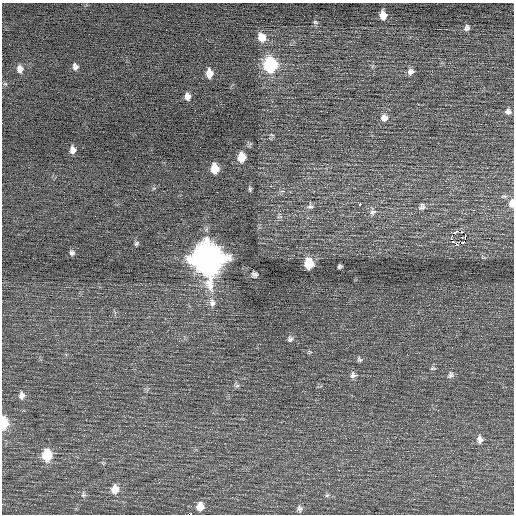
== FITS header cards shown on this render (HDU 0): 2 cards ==
NAXIS1  =                  512 / Axis length
NAXIS2  =                  512 / Axis length

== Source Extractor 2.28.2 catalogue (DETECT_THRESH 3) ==
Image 512 x 512 px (HDU 0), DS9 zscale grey, 1 PNG px = 1 image px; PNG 516 x 516 px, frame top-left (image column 1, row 512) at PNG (2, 3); no overlay
Background 0.219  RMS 0.7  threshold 2.1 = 3 sigma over >= 5 px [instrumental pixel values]
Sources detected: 56; all 56 listed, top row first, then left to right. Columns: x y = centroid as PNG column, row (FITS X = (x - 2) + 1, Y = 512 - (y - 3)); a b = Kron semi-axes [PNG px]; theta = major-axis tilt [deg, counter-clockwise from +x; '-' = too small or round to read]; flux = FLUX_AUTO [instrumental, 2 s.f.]
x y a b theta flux
383 15 9 7 -85 500
315 22 7 5 -17 84
467 28 8 7 - 160
262 37 12 9 -68 530
270 65 10 9 - 4500
75 66 7 6 - 170
20 69 9 7 -86 280
410 72 9 8 - 210
209 73 9 7 -86 460
5 84 6 3 17 60
187 96 8 6 -81 250
508 111 8 7 - 160
384 118 10 9 - 280
73 150 8 6 -88 250
241 157 8 7 - 760
215 168 9 7 -86 810
250 189 7 4 -81 76
512 203 10 6 84 310
360 204 3 3 - 790
310 207 9 6 8 140
422 207 9 7 54 160
373 212 9 8 - 180
457 231 4 3 - 220
465 235 3 2 - 85
451 237 4 2 - 66
465 238 5 2 - 21
453 242 3 2 - 110
463 242 5 3 - 77
136 243 7 5 50 90
458 245 3 3 - 770
72 253 7 7 - 140
482 255 3 2 - 140
207 259 14 12 -73 66000
309 264 8 7 - 1400
339 266 4 4 - 83
254 274 6 6 - 120
413 297 2 2 - 31
212 303 13 8 -85 300
290 339 8 7 - 140
310 352 6 4 -19 63
359 359 8 5 -52 99
433 368 7 4 3 66
353 375 8 8 - 160
450 375 9 7 54 150
237 386 7 4 1 83
22 395 10 8 85 230
4 423 10 6 -89 1300
210 429 3 2 - 38
480 439 10 7 -82 200
47 455 10 8 -90 1500
115 489 10 9 - 500
83 495 8 6 -84 110
327 495 6 4 2 72
200 506 8 7 - 460
300 508 7 7 - 120
191 514 3 2 - 1800
At the frame edge (FLAGS 8, measured only in part): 3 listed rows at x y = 512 203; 4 423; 191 514